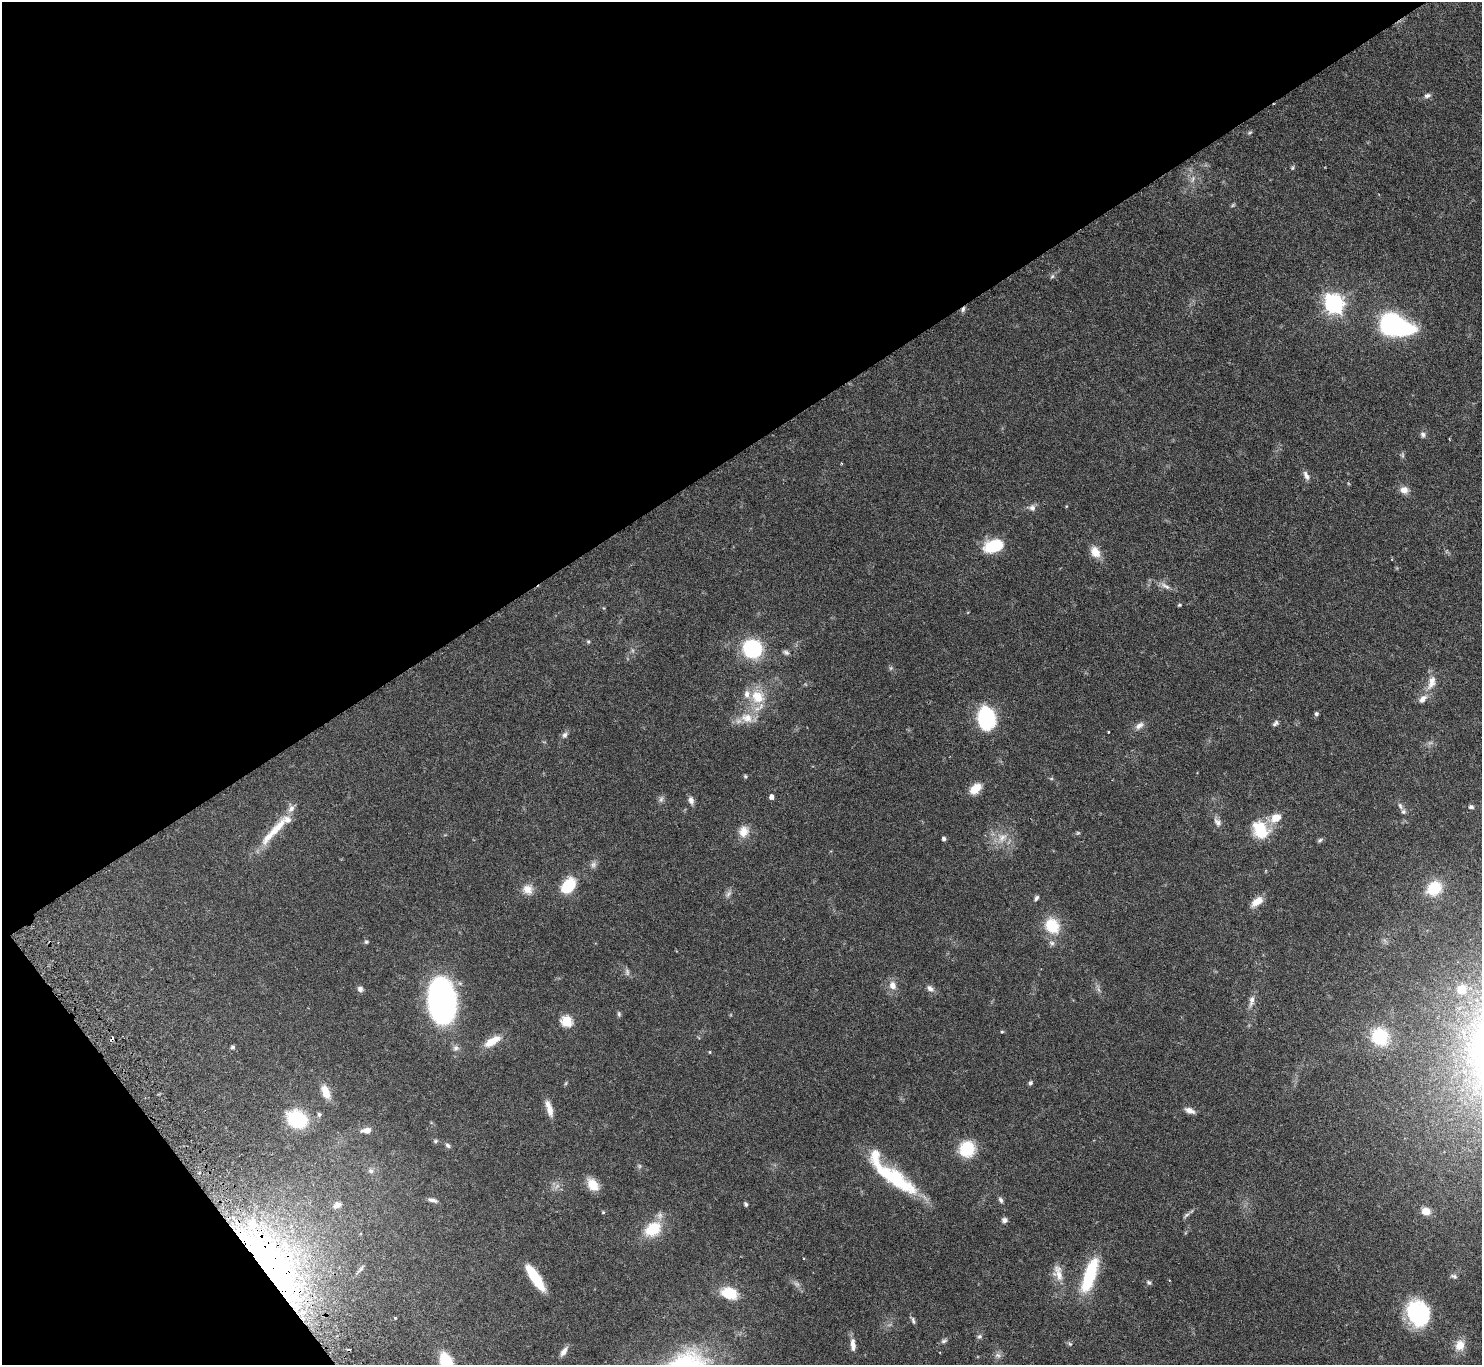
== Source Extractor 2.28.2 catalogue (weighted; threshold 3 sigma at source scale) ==
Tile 5 of 4 x 4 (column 1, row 2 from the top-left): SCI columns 50-1529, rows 3059-4421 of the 6044 x 5994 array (HDU 1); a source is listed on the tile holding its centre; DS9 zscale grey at full resolution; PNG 1484 x 1367 px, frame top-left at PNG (2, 2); no overlay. Shown black and unused: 37% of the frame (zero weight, under 3 of 6 exposures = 4% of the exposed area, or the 3 px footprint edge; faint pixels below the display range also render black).
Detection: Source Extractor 2.28.2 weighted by HDU 2 'WHT'; one run over the whole footprint, this tile lists its part. Background 0.0972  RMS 0.0035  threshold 0.0143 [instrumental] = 3 sigma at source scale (4.09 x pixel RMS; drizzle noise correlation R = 1.36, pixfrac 0.8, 0.05/0.05 arcsec/px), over >= 5 px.
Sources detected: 129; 5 too faint to see at this stretch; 2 inside a brighter object's white glare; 1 cosmic-ray / hot-pixel residue — not listed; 8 inside a brighter listed object's ellipse — not listed separately; the other 113 listed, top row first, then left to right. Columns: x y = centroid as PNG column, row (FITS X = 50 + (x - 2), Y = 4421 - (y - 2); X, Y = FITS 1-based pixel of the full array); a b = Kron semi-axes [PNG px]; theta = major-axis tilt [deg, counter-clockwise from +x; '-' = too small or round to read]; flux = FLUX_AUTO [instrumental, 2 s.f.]
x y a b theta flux
1427 96 8 6 19 0.96
1249 133 7 4 30 0.47
1293 168 7 4 81 0.48
1193 179 10 5 72 1.1
1233 205 6 4 46 0.41
1052 276 7 5 45 0.61
1334 304 8 7 - 150
963 309 8 5 70 0.8
1391 323 15 13 70 50
1423 435 7 7 - 0.94
1403 455 7 4 -89 0.56
1306 475 13 6 -64 1.4
1404 490 11 9 -21 2.2
1032 508 9 8 - 1.4
993 546 16 9 15 18
1095 552 15 11 -57 3.7
1165 586 17 6 -29 1.8
1179 605 5 4 - 0.39
588 642 5 5 - 0.4
752 648 16 15 - 25
786 652 9 6 -20 0.87
891 668 6 5 - 0.53
1431 682 23 10 72 3.8
758 697 21 19 -46 8.8
1316 714 5 5 - 0.65
747 718 19 14 -17 5.3
986 718 17 13 -85 35
1275 723 9 5 44 0.86
1139 726 14 8 32 1.7
565 735 9 6 64 1
745 776 5 4 - 0.46
1051 778 6 4 0 0.38
975 789 15 9 41 4.6
772 797 4 4 - 1.6
661 799 10 6 70 0.93
691 800 10 7 -75 1.5
1400 806 9 6 -73 1
1471 807 7 5 -1 0.8
1276 818 14 10 32 4.5
1217 822 13 8 -52 1.5
1260 830 21 17 -58 10
275 831 58 11 45 9.1
744 831 16 14 66 3.7
1002 838 15 10 47 3.6
944 839 4 4 - 0.94
1320 840 7 5 19 0.62
593 865 9 7 47 1.1
568 886 15 11 49 12
1434 888 17 14 37 9.7
528 889 14 13 - 3.2
728 894 12 5 45 1.1
1036 898 7 4 57 0.73
1257 901 16 8 36 3.4
1052 926 16 14 -55 10
366 942 5 4 - 0.52
1052 943 8 6 -17 0.95
627 972 11 5 -74 0.91
892 985 11 9 -77 2.5
930 988 10 6 -45 1.4
360 989 7 6 - 1.1
1462 989 5 5 - 11
442 1000 40 24 -85 86
1251 1001 17 7 78 2
619 1014 8 5 -81 0.55
567 1021 6 6 - 21
1002 1032 5 4 - 0.34
1380 1037 22 20 -46 14
492 1041 21 9 32 5.1
233 1047 5 5 - 0.69
456 1048 8 8 - 1.1
710 1052 4 3 - 0.26
566 1083 6 4 71 0.37
1030 1083 6 5 - 0.63
326 1092 17 9 -69 4.2
549 1109 20 6 -74 3
1190 1110 13 7 -22 1.7
319 1114 6 5 - 0.67
297 1119 20 15 -27 19
366 1130 13 7 4 2.1
435 1141 6 5 - 0.53
448 1145 7 5 -36 0.76
967 1149 16 15 - 12
371 1171 8 7 - 1
896 1180 71 13 -34 21
593 1185 15 10 -51 4.7
433 1200 13 4 -15 1.1
1001 1200 8 5 -64 0.81
746 1204 5 4 - 0.6
337 1205 10 8 21 1.7
1426 1211 8 7 - 4.1
603 1212 4 4 - 0.35
1186 1215 11 5 39 0.85
1005 1220 7 6 - 1
653 1229 19 13 35 11
273 1265 121 44 -54 150
361 1269 11 4 51 0.82
1058 1273 24 12 -74 4.1
1090 1275 39 12 72 19
1454 1276 9 5 -22 0.77
535 1277 27 8 -56 13
1149 1283 7 5 -27 0.62
797 1284 9 6 -26 1.1
729 1293 16 11 -17 9.5
1418 1313 26 21 -67 28
913 1321 11 5 -80 0.8
979 1336 7 6 - 0.75
944 1341 10 5 19 0.76
1070 1344 6 4 -42 0.5
853 1345 16 6 -86 2.3
1460 1345 15 12 75 4.2
564 1351 13 6 55 1.7
998 1355 9 8 - 1.2
446 1362 19 10 -71 16
Overlapping masked pixels (flux is a lower limit): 2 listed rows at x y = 963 309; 273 1265
Isophote crosses this tile's border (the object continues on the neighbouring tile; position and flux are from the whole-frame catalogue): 1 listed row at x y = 446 1362